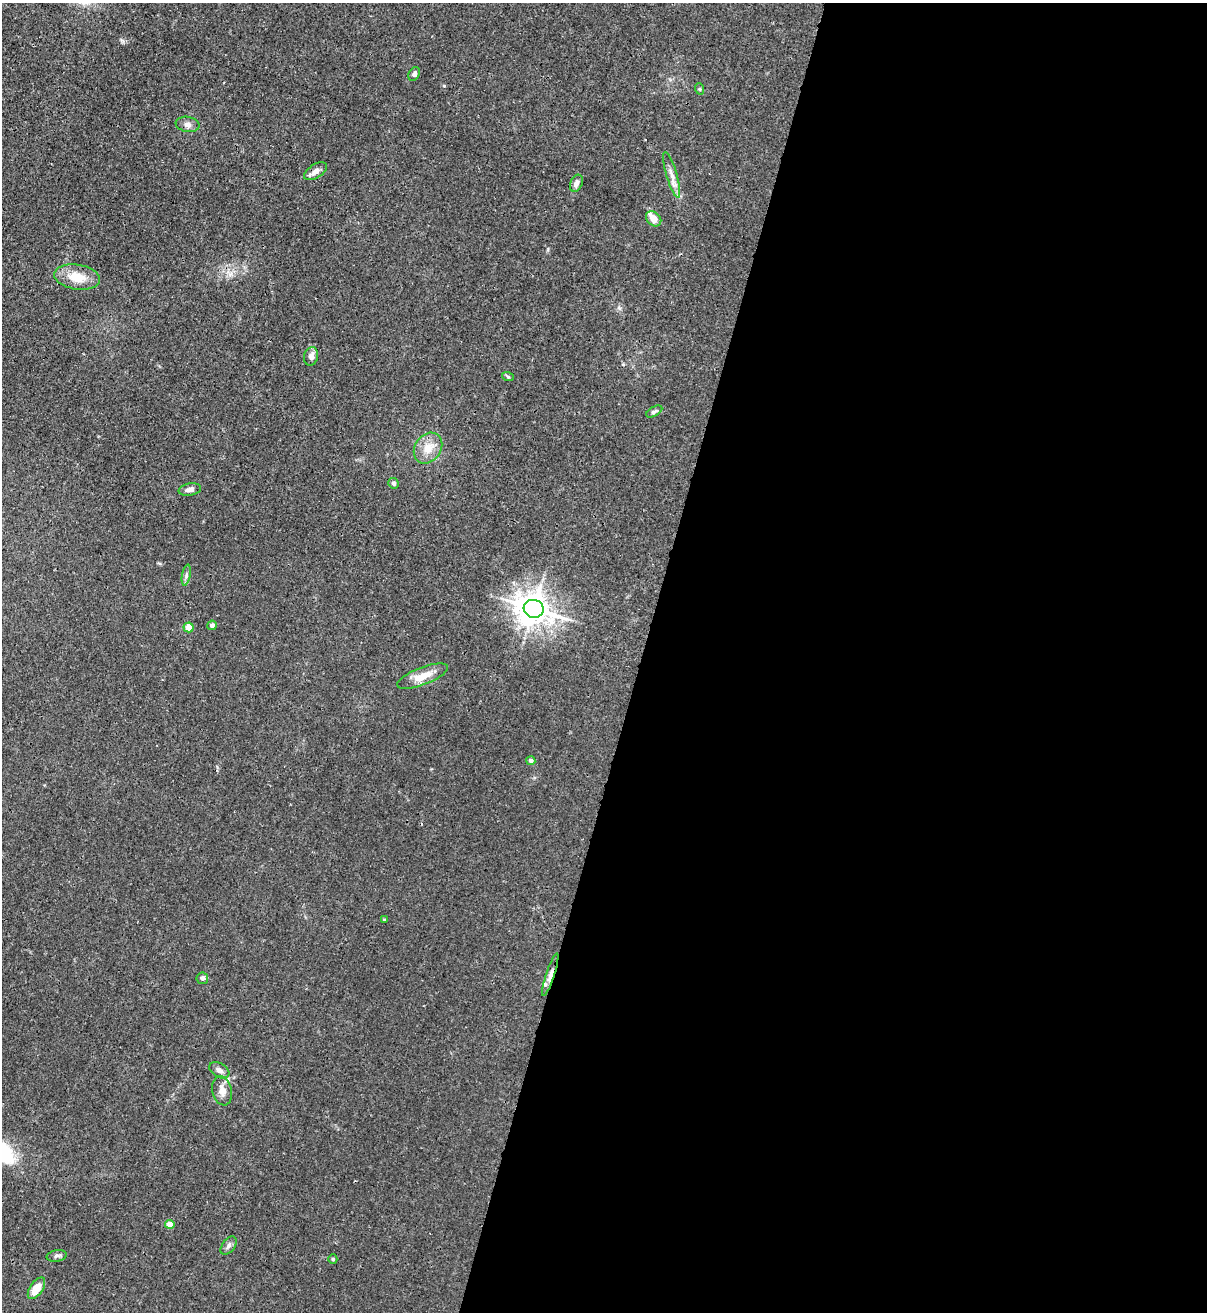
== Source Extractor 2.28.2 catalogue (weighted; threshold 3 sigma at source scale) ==
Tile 12 of 4 x 4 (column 4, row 3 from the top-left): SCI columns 3962-5166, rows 1342-2651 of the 5386 x 5315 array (HDU 1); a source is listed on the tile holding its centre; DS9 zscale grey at full resolution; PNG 1209 x 1314 px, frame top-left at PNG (2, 3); each listed source drawn as its Kron ellipse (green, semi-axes under 4 px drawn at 4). Shown black and unused: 47% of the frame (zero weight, under 3 of 4 exposures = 7% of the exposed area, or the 3 px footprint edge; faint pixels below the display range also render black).
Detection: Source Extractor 2.28.2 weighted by HDU 2 'WHT'; one run over the whole footprint, this tile lists its part. Background 0.0226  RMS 0.0029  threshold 0.013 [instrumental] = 3 sigma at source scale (4.5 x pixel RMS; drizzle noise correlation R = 1.50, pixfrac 1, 0.05/0.05 arcsec/px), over >= 5 px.
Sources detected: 31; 1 inside a brighter listed object's ellipse — not listed separately; the other 30 listed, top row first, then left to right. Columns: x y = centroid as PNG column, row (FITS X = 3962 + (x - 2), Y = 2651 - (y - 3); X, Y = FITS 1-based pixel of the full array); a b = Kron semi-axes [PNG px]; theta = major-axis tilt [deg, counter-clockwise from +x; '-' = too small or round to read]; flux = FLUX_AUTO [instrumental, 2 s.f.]
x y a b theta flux
414 74 7 5 60 0.78
700 89 6 3 -71 0.36
188 124 12 7 -8 1.2
315 171 13 6 33 1.7
672 175 24 5 -74 2.3
576 183 9 6 67 1.4
654 219 8 6 -44 3.4
77 277 23 12 -9 5.8
311 356 9 7 76 1.5
508 377 6 3 -20 0.34
654 412 9 4 30 0.67
428 448 16 13 55 4.1
394 483 5 5 - 0.67
190 490 11 6 10 1.4
186 575 10 3 80 0.66
534 609 10 9 - 440
212 625 5 4 - 0.92
189 627 5 5 - 4.3
423 676 27 8 21 4.6
531 761 4 4 - 1
384 920 3 3 - 0.43
550 975 22 4 72 2.1
202 978 6 6 - 0.92
219 1070 11 7 -31 1.3
222 1091 15 9 -78 2.4
170 1224 4 4 - 3.2
229 1246 10 6 53 0.97
57 1256 10 5 10 0.82
333 1259 4 4 - 0.4
36 1288 12 6 56 4.9
Overlapping masked pixels (flux is a lower limit): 1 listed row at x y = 550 975